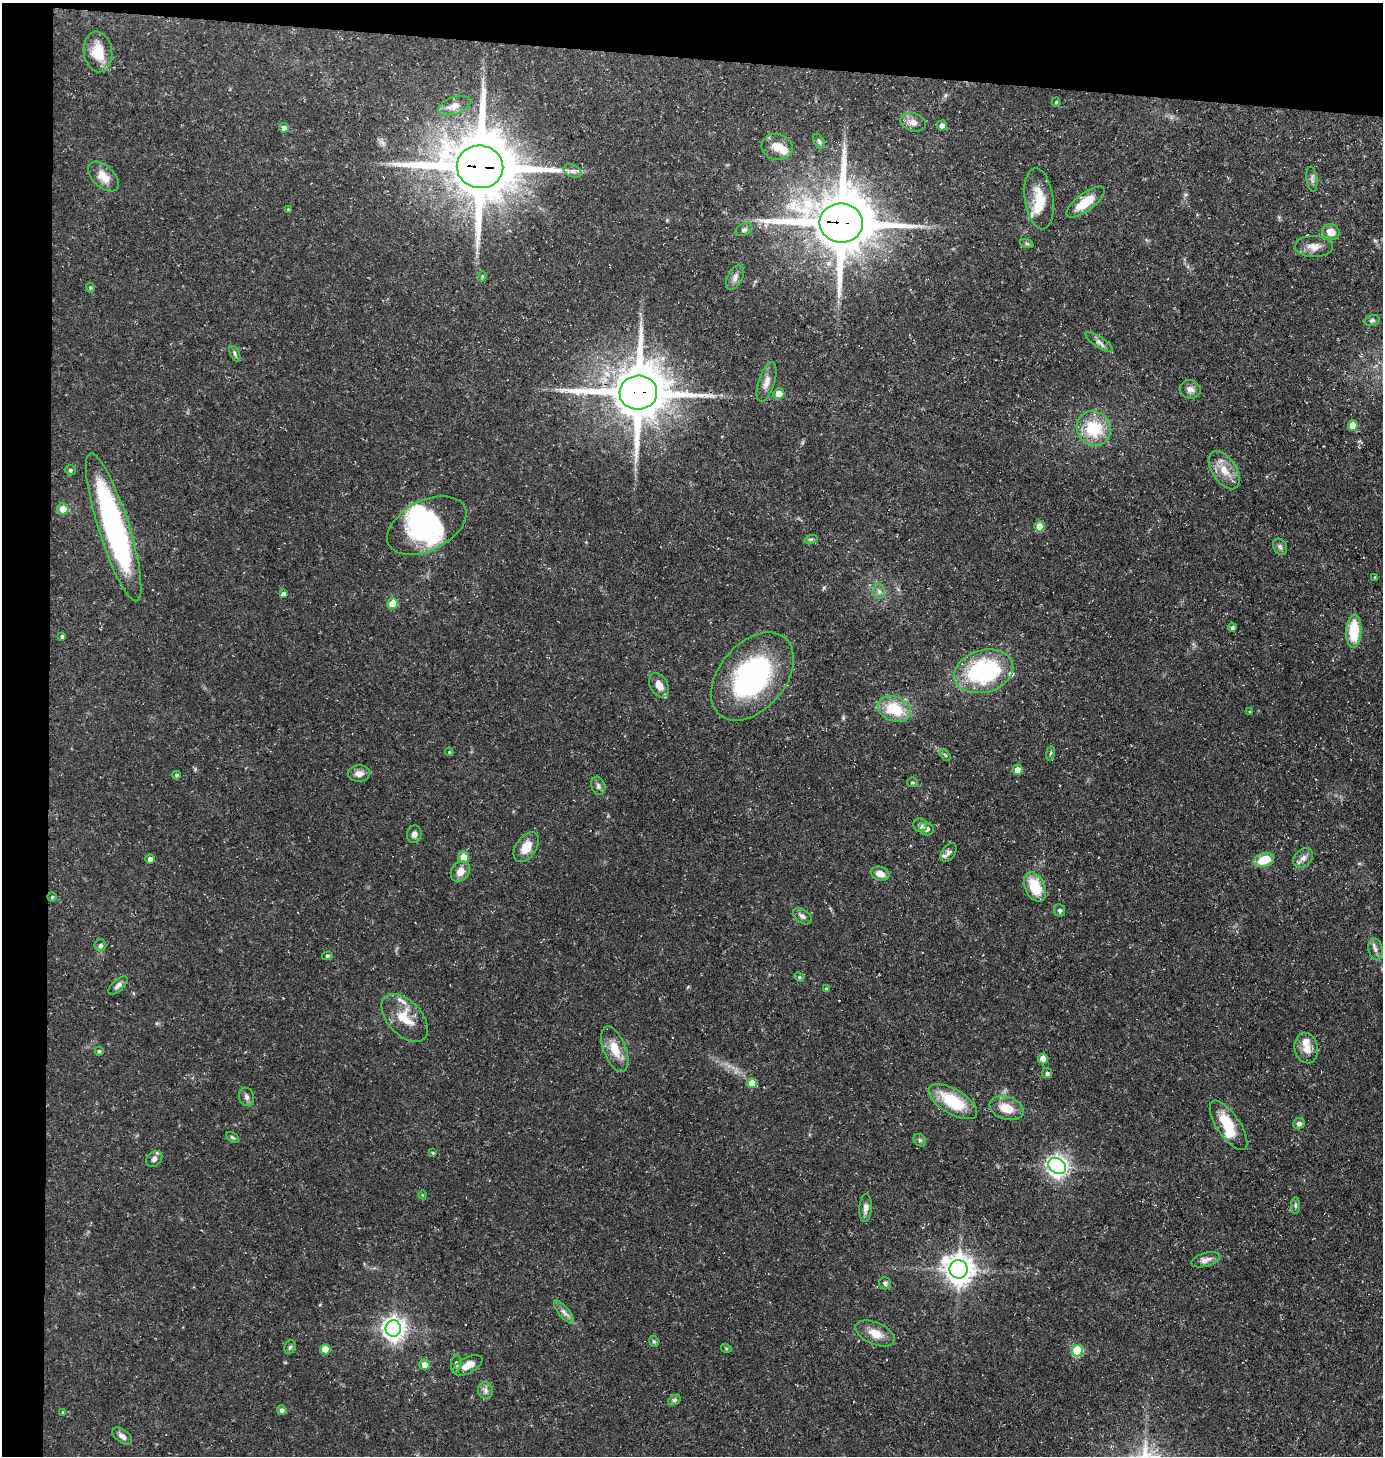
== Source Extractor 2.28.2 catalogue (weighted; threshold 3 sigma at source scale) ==
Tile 1 of 3 x 3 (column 1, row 1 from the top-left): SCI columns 101-1481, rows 2908-4361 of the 4388 x 4361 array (HDU 1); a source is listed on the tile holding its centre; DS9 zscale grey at full resolution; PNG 1385 x 1458 px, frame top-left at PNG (2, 3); each listed source drawn as its Kron ellipse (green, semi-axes under 4 px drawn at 4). Shown black and unused: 7% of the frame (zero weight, under 3 of 5 exposures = <1% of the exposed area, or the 3 px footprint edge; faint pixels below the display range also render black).
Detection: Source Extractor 2.28.2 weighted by HDU 2 'WHT'; one run over the whole footprint, this tile lists its part. Background 0.15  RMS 0.0054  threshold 0.0244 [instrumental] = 3 sigma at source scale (4.5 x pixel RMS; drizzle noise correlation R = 1.50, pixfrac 1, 0.05/0.05 arcsec/px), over >= 5 px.
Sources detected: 128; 2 inside a brighter object's white glare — neither listed nor drawn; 6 inside a brighter listed object's ellipse — not listed separately; the other 120 listed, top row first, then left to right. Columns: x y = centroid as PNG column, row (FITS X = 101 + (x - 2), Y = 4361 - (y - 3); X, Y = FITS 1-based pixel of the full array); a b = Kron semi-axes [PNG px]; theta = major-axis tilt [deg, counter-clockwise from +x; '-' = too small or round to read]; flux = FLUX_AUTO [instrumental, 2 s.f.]
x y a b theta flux
98 52 20 14 -81 13
1056 102 4 4 - 0.64
454 106 17 8 20 4.5
913 122 13 9 -17 4.4
942 125 5 5 - 2.9
284 128 5 5 - 1.9
819 141 8 5 -63 1.2
777 147 16 13 -13 7.4
480 167 23 21 -7 4600
572 171 9 6 -26 2
103 177 18 10 -44 6.8
1312 179 12 5 -82 1.6
1039 199 31 14 -82 13
1086 202 23 8 37 12
288 209 3 3 - 0.47
841 223 22 19 -6 3900
744 230 9 6 22 1.4
1331 232 9 7 -24 5.7
1027 244 7 4 -19 0.86
1314 246 19 10 -1 5.3
482 276 5 4 - 0.69
735 278 13 7 62 2.7
90 288 5 4 - 0.73
1372 320 8 5 15 1
1099 342 16 5 -34 2.4
235 354 8 4 -64 1.2
767 382 20 8 72 4.5
1190 389 10 9 - 2.8
638 392 19 17 4 3200
779 393 5 5 - 6.1
1353 426 5 5 - 9.9
1094 428 18 16 -54 22
70 470 5 5 - 1.3
1224 470 21 12 -57 8.4
63 509 5 5 - 6.2
427 526 42 25 27 53
1039 526 5 5 - 7.8
114 527 77 15 -72 130
811 539 6 4 18 0.86
1280 547 8 6 -60 1.7
1375 577 4 3 - 0.56
879 591 7 6 - 1.6
283 594 4 4 - 1.8
393 604 5 5 - 14
1232 628 4 4 - 1.4
1354 631 17 7 87 21
62 636 4 3 - 1.1
984 671 30 21 16 66
752 676 50 33 50 91
659 685 13 8 -62 5.7
894 709 17 12 -20 19
1249 712 4 3 - 0.63
449 752 4 4 - 0.6
1050 753 7 3 80 0.78
945 755 7 3 -52 0.72
1017 770 5 5 - 5.9
359 774 11 8 2 3.2
177 775 4 4 - 0.84
912 782 5 5 - 0.86
598 786 9 6 -72 1.9
920 825 7 6 - 2.1
927 829 7 6 - 2.5
414 834 9 7 76 2.2
526 847 16 10 55 8.1
949 852 11 6 54 2.3
464 857 5 5 - 9.3
1303 858 11 8 44 3
150 859 4 4 - 2
1264 860 10 7 18 13
460 871 11 8 53 5.2
880 874 9 6 -20 4.3
1035 887 16 9 -65 17
52 897 4 4 - 0.8
1060 911 6 5 - 1.3
802 916 10 6 -37 1.9
100 945 6 6 - 1.5
1376 949 11 7 -77 2.5
327 956 5 4 - 0.84
799 977 5 4 - 0.85
118 985 12 5 43 2.2
826 989 4 3 - 0.81
405 1018 29 17 -47 14
1306 1048 15 11 -77 6.3
615 1049 24 11 -69 9.7
99 1051 4 4 - 0.93
1043 1059 5 5 - 11
1047 1073 5 5 - 1.7
752 1083 5 5 - 8.4
246 1097 9 7 -72 1.8
953 1102 27 12 -31 24
1007 1108 18 11 -17 10
1299 1124 6 5 - 1.6
1229 1125 29 11 -56 17
232 1137 7 4 -31 0.89
920 1140 7 5 -46 1.1
433 1153 4 3 - 0.66
154 1159 9 7 44 2
1057 1166 9 7 -36 310
422 1195 4 3 - 0.41
1295 1206 8 4 -90 1
866 1208 14 6 86 2.6
1206 1260 14 7 16 2.9
959 1269 9 9 - 720
885 1283 6 6 - 1.2
564 1312 14 5 -51 2.6
393 1329 8 7 - 400
875 1333 21 11 -23 7.5
654 1341 6 4 -67 0.81
290 1347 7 5 61 0.99
726 1348 5 3 - 0.55
325 1349 5 5 - 9.2
1077 1351 5 5 - 35
456 1364 9 5 83 1.3
425 1365 5 5 - 5.4
468 1365 16 8 28 5.6
485 1391 8 7 - 2.1
674 1400 7 4 33 0.96
282 1410 5 4 - 1.7
63 1412 4 4 - 0.53
122 1436 11 6 -37 2.4
Overlapping masked pixels (flux is a lower limit): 3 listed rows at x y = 480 167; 841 223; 638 392